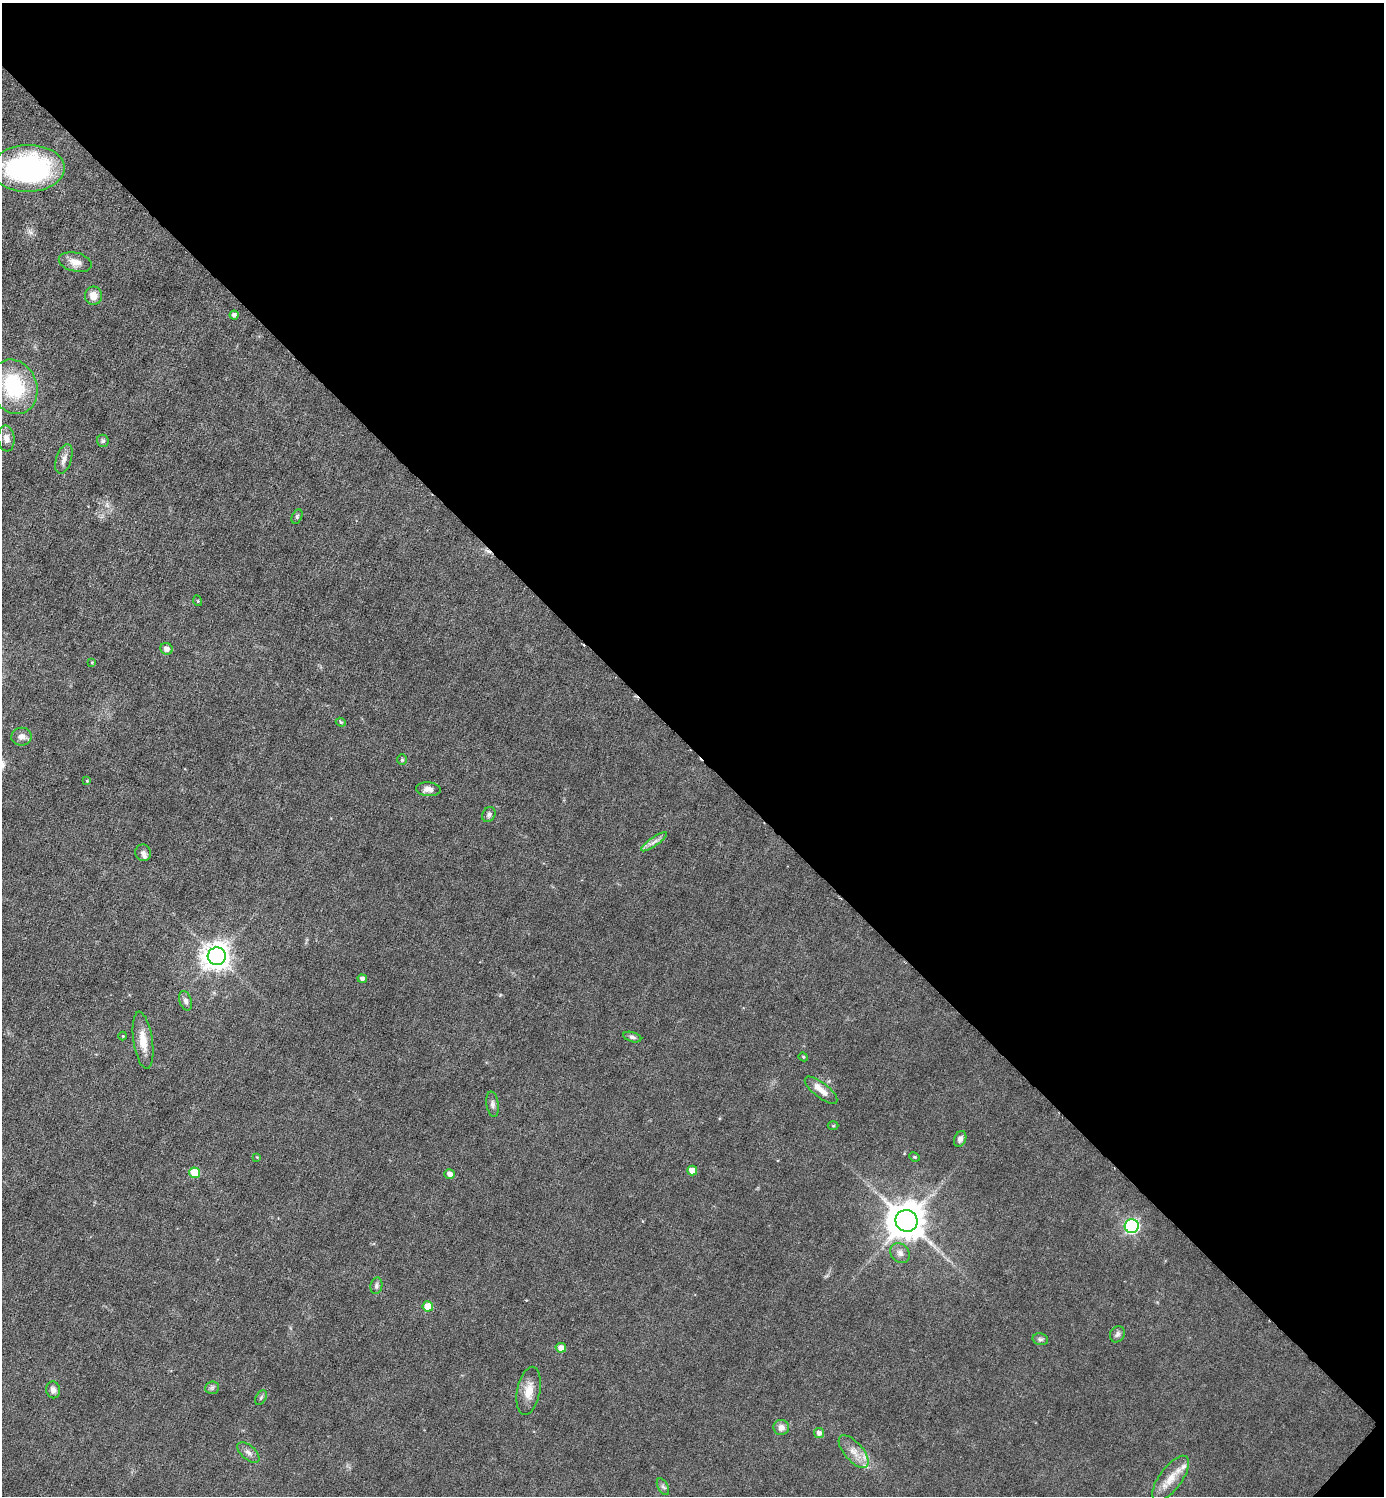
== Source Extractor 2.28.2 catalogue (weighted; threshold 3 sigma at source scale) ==
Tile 8 of 4 x 4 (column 4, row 2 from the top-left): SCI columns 4444-5825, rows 2991-4484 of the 5980 x 5979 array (HDU 1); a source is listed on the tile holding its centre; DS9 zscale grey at full resolution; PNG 1386 x 1498 px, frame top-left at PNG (2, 3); each listed source drawn as its Kron ellipse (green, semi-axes under 4 px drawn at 4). Shown black and unused: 50% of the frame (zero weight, under 3 of 6 exposures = <1% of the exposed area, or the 3 px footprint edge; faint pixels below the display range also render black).
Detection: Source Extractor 2.28.2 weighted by HDU 2 'WHT'; one run over the whole footprint, this tile lists its part. Background 0.0451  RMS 0.005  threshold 0.0203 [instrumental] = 3 sigma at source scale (4.09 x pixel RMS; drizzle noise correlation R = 1.36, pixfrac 0.8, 0.05/0.05 arcsec/px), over >= 5 px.
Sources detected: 59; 1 inside a brighter object's white glare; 1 cosmic-ray / hot-pixel residue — neither listed nor drawn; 3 inside a brighter listed object's ellipse — not listed separately; the other 54 listed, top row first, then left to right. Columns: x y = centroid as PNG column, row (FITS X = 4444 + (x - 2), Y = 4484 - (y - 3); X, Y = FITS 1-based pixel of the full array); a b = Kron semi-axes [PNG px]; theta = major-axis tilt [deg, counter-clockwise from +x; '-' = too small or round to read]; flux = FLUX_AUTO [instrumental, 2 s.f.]
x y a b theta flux
28 168 37 23 1 94
75 262 17 9 -14 4.6
93 296 9 8 - 4.6
234 315 4 4 - 1.6
14 387 28 23 -68 33
6 438 13 8 -83 2.8
103 441 6 5 - 0.91
64 459 15 7 73 2.9
297 517 7 5 65 0.81
198 601 5 3 - 0.38
166 649 6 5 - 2.4
92 662 4 4 - 0.45
341 722 5 4 - 0.64
21 737 10 9 - 2.7
402 760 5 4 - 0.63
87 781 4 4 - 0.42
428 789 12 7 -5 2.8
489 815 8 6 60 1.2
654 842 15 3 35 2.1
143 853 8 8 - 1.7
217 956 9 9 - 560
362 978 5 4 - 1.6
186 1001 10 6 -72 1.9
123 1036 4 4 - 0.47
632 1037 9 5 -16 1.3
143 1040 29 9 -81 7.3
803 1057 5 4 - 0.5
821 1090 20 7 -38 4.7
493 1104 13 6 -81 1.6
833 1126 5 3 - 0.44
960 1139 8 6 67 1.8
257 1157 3 3 - 0.35
915 1157 5 3 - 0.58
692 1171 5 5 - 5.3
195 1173 5 5 - 14
449 1174 5 5 - 2.3
906 1221 11 10 - 1300
1132 1226 7 7 - 82
900 1253 11 9 -47 2.6
376 1286 8 6 79 1.3
428 1306 5 5 - 9.5
1117 1334 8 7 - 1.5
1040 1339 8 5 -14 1.1
561 1348 5 5 - 3.3
212 1388 7 6 - 1
53 1390 8 7 - 2.1
529 1391 24 11 79 6.5
261 1398 8 5 63 0.88
781 1427 8 7 - 2.9
819 1433 5 5 - 1.8
248 1452 13 7 -41 2.2
854 1452 20 9 -48 5.6
1171 1478 27 11 54 7.7
663 1487 9 5 -62 1.1
Isophote crosses this tile's border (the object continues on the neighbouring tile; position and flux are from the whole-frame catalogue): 1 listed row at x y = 28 168